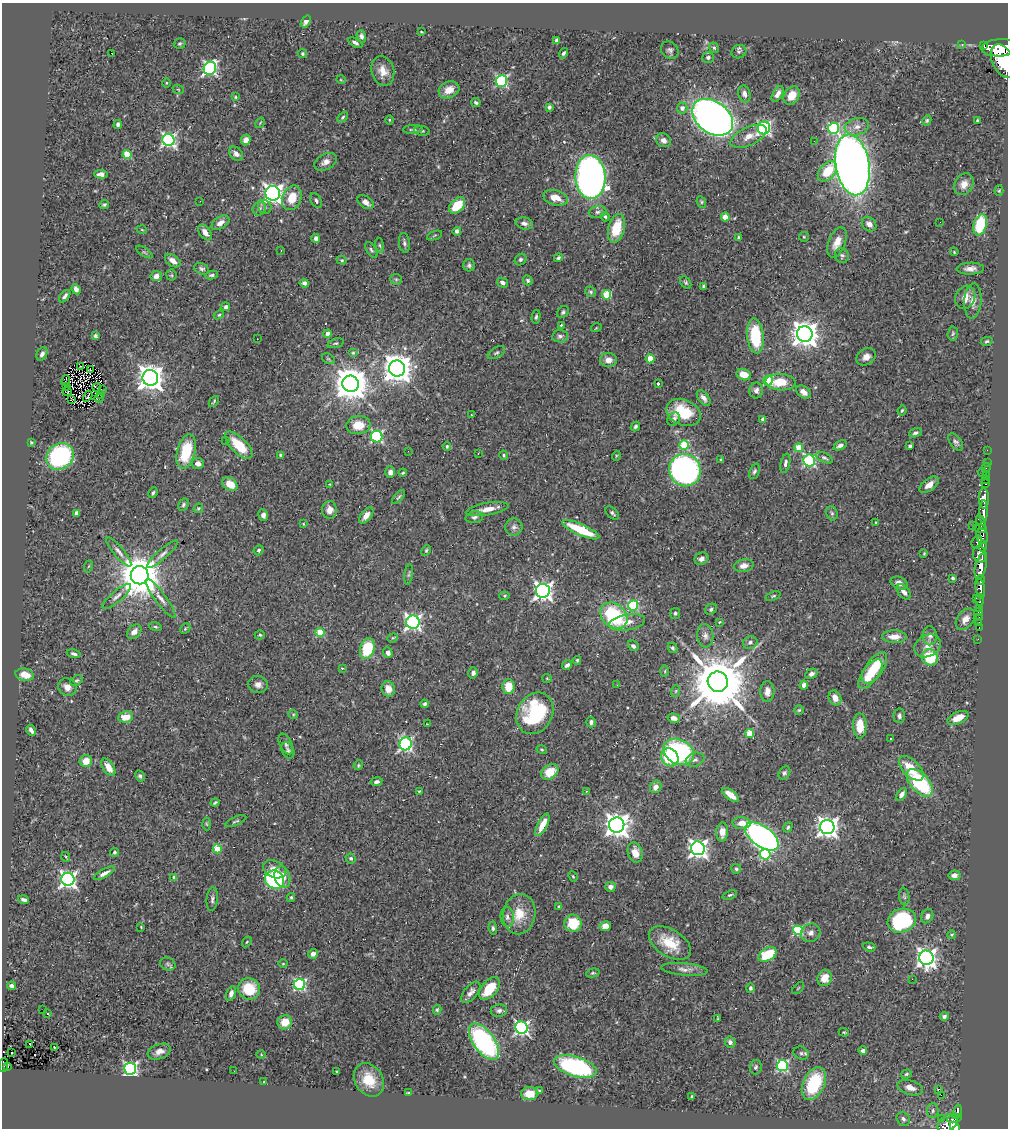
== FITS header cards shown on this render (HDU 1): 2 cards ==
NAXIS1  =                 1006
NAXIS2  =                 1126

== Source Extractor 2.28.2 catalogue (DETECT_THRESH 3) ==
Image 1006 x 1126 px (HDU 1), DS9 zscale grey, 1 PNG px = 1 image px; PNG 1010 x 1130 px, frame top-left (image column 1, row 1126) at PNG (2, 3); each listed source drawn as its Kron ellipse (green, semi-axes under 4 px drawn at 4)
Background 0.507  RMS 0.026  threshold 0.0772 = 3 sigma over >= 5 px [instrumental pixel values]
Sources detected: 446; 1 with non-positive FLUX_AUTO (blend fragments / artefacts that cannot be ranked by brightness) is neither listed nor drawn; the other 445 listed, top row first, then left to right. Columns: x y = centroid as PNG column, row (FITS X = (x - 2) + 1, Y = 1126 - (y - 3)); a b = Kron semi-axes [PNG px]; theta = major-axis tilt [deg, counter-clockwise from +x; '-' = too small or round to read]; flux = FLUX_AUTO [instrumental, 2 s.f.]
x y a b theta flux
306 21 6 4 56 7.5
421 32 4 3 - 1.5
361 36 6 4 -72 5.5
557 40 4 3 - 3.2
355 43 8 4 -28 4.9
180 44 6 5 - 3.1
962 44 2 2 - 8.1
983 46 3 2 - 33
714 48 5 4 - 3.2
1000 48 18 8 4 3300
670 50 9 8 - 5.3
739 52 7 6 - 4.4
111 53 3 2 - 24
564 53 5 4 - 3.9
303 54 4 4 - 2.8
708 57 6 5 - 3.2
1003 61 18 10 -63 4800
210 68 7 6 - 340
383 71 15 11 -73 22
341 80 5 3 - 1.4
501 81 6 5 - 240
166 83 5 3 - 1.6
178 89 6 3 -20 1.7
449 90 11 8 25 21
744 94 8 6 -75 7.5
778 94 9 4 59 11
792 95 10 7 56 29
235 97 3 3 - 1.5
476 103 5 3 - 3.2
549 107 4 3 - 3.4
682 108 5 5 - 9
343 117 6 4 49 2.6
713 117 22 16 -36 1200
389 120 5 3 - 1.8
927 120 5 4 - 3
977 120 3 2 - 1.9
260 123 6 3 56 1.7
118 124 5 3 - 4.9
857 127 12 8 15 13
764 128 6 6 - 360
833 128 5 5 - 160
413 129 10 4 4 3.9
422 131 7 5 -9 3.2
749 136 19 9 25 20
168 140 6 6 - 390
246 140 5 4 - 9.3
664 140 8 6 -27 9.2
814 141 2 2 - 3.8
127 154 4 4 - 64
236 154 8 5 -46 8
325 162 12 7 29 11
852 165 31 17 -80 1900
827 171 12 7 49 43
101 174 7 4 -3 8.1
590 177 22 15 -87 1200
964 184 11 9 59 15
999 191 5 4 - 2
273 193 7 7 - 900
292 198 13 9 68 32
556 198 12 7 -16 21
200 201 3 2 - 1.3
316 201 8 5 -64 4.5
366 202 9 5 -34 9.5
701 202 6 4 -63 2.5
104 205 5 4 - 2.6
457 205 9 6 44 52
265 207 7 6 - 4.8
259 209 7 6 - 5.5
598 212 9 6 11 5.1
605 217 5 4 - 3.6
725 217 4 4 - 33
940 222 2 2 - 1.3
220 223 10 6 33 10
524 223 9 6 -14 7.2
869 224 8 6 -47 12
980 225 11 6 75 89
616 228 14 8 75 55
142 230 5 3 - 1.6
457 231 4 4 - 7.9
205 232 9 5 -54 13
435 235 8 3 19 2.6
804 237 5 4 - 1.9
316 238 4 3 - 7.5
738 238 3 3 - 2.1
837 242 16 8 69 20
404 243 10 5 -83 4.6
380 245 7 4 -81 3
371 250 9 4 -58 3.7
281 251 2 2 - 0.97
144 252 9 4 -33 3
954 252 4 3 - 1.7
842 255 7 7 - 4.2
558 258 5 3 - 3.5
521 259 6 5 - 3.8
342 260 5 4 - 2
173 261 9 5 -35 12
469 265 6 6 - 3.9
201 269 8 5 -22 4.5
970 269 13 6 1 12
171 275 5 5 - 2.2
212 275 6 3 8 3.9
156 276 6 5 - 10
396 279 6 5 - 2.8
528 280 5 4 - 3.1
686 282 7 5 -51 2.9
304 283 4 4 - 7.4
503 283 6 4 -30 6.1
704 286 4 3 - 3.4
76 289 5 4 - 8
591 292 5 5 - 3.3
607 295 4 4 - 77
65 296 7 4 52 4.9
965 297 12 9 66 18
973 301 18 8 86 15
226 307 4 4 - 4.7
563 312 6 5 - 3.8
219 315 5 4 - 2.4
536 317 7 4 79 2.9
561 325 3 3 - 1.7
596 328 5 3 - 1.3
327 334 4 4 - 15
805 334 8 7 - 2100
953 334 7 5 86 2.9
95 336 3 3 - 2.9
560 336 8 6 6 5.1
755 336 17 8 -84 89
257 339 2 2 - 0.74
987 341 6 4 12 2.7
335 343 8 4 15 2.9
353 353 5 4 - 2.1
496 353 9 5 30 3.7
42 354 7 5 63 5.9
866 357 10 8 34 11
328 359 7 5 -30 2.6
650 359 4 4 - 33
608 360 8 7 - 12
81 367 3 2 - 0.59
397 368 8 8 - 2700
90 369 3 2 - 1.9
744 375 7 5 -22 23
150 378 8 8 - 1800
66 381 5 2 - 0.13
768 381 5 4 - 110
781 382 15 8 -3 41
658 383 3 3 - 2.8
351 384 8 8 - 4100
66 386 3 2 - 1.3
97 387 4 2 - 0.67
102 390 3 2 - 1.4
756 390 8 7 - 8
67 391 4 2 - 0.86
804 392 8 5 -37 9.8
100 394 2 2 - 4.1
88 396 6 2 60 0.23
99 398 5 2 - 1.6
704 398 9 5 -53 7.5
72 400 3 2 - 0.7
214 401 6 3 49 2.2
902 410 5 3 - 2.2
683 412 18 12 -24 66
471 415 3 2 - 3.9
674 419 7 6 - 5.3
763 419 4 4 - 12
358 425 12 9 7 31
635 426 5 4 - 3.3
915 433 7 4 20 4.2
377 436 6 6 - 230
225 440 2 2 - 2.2
31 442 4 3 - 1.8
956 442 10 5 -52 4.8
239 445 17 8 -44 43
684 445 5 5 - 82
840 445 7 4 27 6.9
447 446 4 3 - 2.1
910 446 4 3 - 5
799 447 4 4 - 35
987 450 2 2 - 7.4
186 451 18 9 75 71
408 451 2 2 - 21
478 453 3 2 - 1.8
280 455 4 3 - 4
504 455 5 4 - 2.3
60 456 15 12 36 210
616 456 5 3 - 1.6
824 458 9 4 -26 4
721 459 3 3 - 1.9
809 460 6 6 - 240
987 462 2 2 - 5.7
785 463 10 4 77 6.4
198 464 6 5 - 9.6
986 468 4 2 - 9.3
685 470 16 15 - 610
754 471 8 5 69 3.9
390 472 6 5 - 7.9
403 473 4 3 - 2.2
982 473 4 2 - 45
986 475 4 2 - 6
986 479 3 2 - 14
230 484 8 6 -35 28
330 484 3 2 - 1.3
986 484 3 2 - 12
929 485 11 6 36 14
153 493 6 3 64 2.5
399 497 8 3 50 2.8
984 498 10 5 -89 1000
183 505 6 5 - 3.6
198 508 5 4 - 2.5
487 509 21 6 10 20
329 510 9 7 87 12
984 512 11 4 87 840
76 513 4 3 - 9.7
612 513 8 5 -44 3.8
832 513 7 5 -69 3.5
263 515 6 5 - 6.6
366 515 9 5 51 12
474 517 9 6 13 5
876 522 3 2 - 1.5
981 522 8 4 -67 260
303 524 4 3 - 1.6
972 526 3 2 - 4.5
514 527 8 8 - 8
980 529 7 3 -13 300
581 530 20 5 -24 72
982 536 7 6 - 320
977 542 7 5 72 150
983 546 5 3 - 250
259 550 5 4 - 3
426 550 6 4 63 2.3
119 552 18 5 -50 9.1
924 553 3 2 - 1.6
162 554 20 5 41 9.1
980 554 8 6 -74 800
701 559 7 6 - 8.8
89 566 6 4 70 2.2
744 566 10 6 10 10
981 567 13 5 77 1900
409 574 10 3 81 3
140 575 9 9 - 6600
953 578 4 3 - 3.3
981 580 5 3 - 320
899 583 9 6 -24 12
980 588 10 4 -79 850
543 591 7 7 - 730
904 592 9 5 -50 8.7
117 596 18 5 40 9.2
505 596 5 4 - 2.2
773 596 8 3 21 2.3
161 598 24 5 -54 12
976 598 2 2 - 26
980 600 6 3 87 77
633 605 5 5 - 110
979 608 3 3 - 78
711 609 6 5 - 4.5
979 612 4 2 - 9.8
675 613 5 5 - 3.1
614 616 15 11 -41 150
979 617 3 2 - 17
965 619 12 8 51 12
413 622 6 6 - 510
627 622 18 8 10 18
719 622 3 3 - 1.9
979 622 2 2 - 5.8
155 627 6 4 -18 2.5
979 628 3 2 - 15
185 629 6 4 46 2.4
134 632 8 6 47 11
320 632 4 4 - 66
260 635 5 4 - 2.4
705 636 12 8 -84 8.8
930 636 9 7 90 7.3
894 637 12 6 -1 16
393 638 5 4 - 2.5
978 639 2 2 - 4.9
750 642 7 6 - 5.2
633 646 6 4 -43 4.6
928 646 14 10 28 16
673 648 5 4 - 3.1
367 649 10 7 72 82
388 653 5 4 - 7.7
74 654 7 4 -16 4.3
930 657 8 8 - 66
577 660 4 3 - 2.8
567 665 5 3 - 5
342 668 3 3 - 1.3
875 668 18 8 55 62
665 671 6 4 89 2.1
473 673 5 5 - 6
811 674 6 5 - 6.5
870 674 17 8 54 44
25 675 9 6 -12 20
547 678 4 4 - 1.9
76 681 7 4 37 3
718 682 10 10 - 14000
258 685 10 8 -11 9.3
617 685 3 2 - 1.7
804 685 4 4 - 16
67 687 9 8 - 12
508 687 7 6 - 33
388 689 8 6 -73 18
676 691 6 3 71 2.2
767 691 10 7 89 11
835 698 8 6 -62 14
425 704 4 3 - 3.4
799 710 5 4 - 2.1
535 713 22 17 61 150
293 714 5 3 - 1.8
899 716 7 6 - 5.1
126 717 7 5 9 23
674 718 6 4 -18 8.5
958 718 11 6 26 19
591 722 5 5 - 4.8
427 724 2 2 - 0.95
860 726 12 6 -89 34
31 730 6 3 -60 6.3
750 733 4 4 - 49
891 739 3 3 - 4.5
286 744 11 6 -65 5.4
406 744 6 6 - 370
288 750 8 6 -65 4.3
542 750 5 3 - 2
678 752 16 12 -27 240
670 757 9 8 - 79
695 760 9 6 18 6.3
86 761 6 6 - 21
358 765 5 4 - 2.3
108 767 10 5 -57 21
911 768 15 8 -45 39
550 772 9 6 38 41
784 773 7 5 57 3.7
140 776 6 4 -61 3.4
376 782 6 4 9 5.1
920 783 16 9 -47 140
656 787 6 5 - 9.4
419 791 3 2 - 1.5
586 791 2 2 - 0.99
902 794 7 4 56 8.6
731 795 9 4 -37 21
215 803 5 3 - 2.9
236 821 11 3 23 3
741 823 9 6 -2 16
207 824 6 4 -87 2.1
542 825 12 5 63 26
617 825 7 7 - 1600
788 827 5 4 - 2.9
827 827 7 7 - 1100
722 832 9 6 87 15
762 837 19 10 -36 720
698 848 7 6 - 820
217 849 4 4 - 47
114 852 4 4 - 3.4
635 853 10 7 -74 16
765 854 5 5 - 140
66 857 5 3 - 1.5
351 858 5 4 - 3.5
275 869 12 8 -25 17
736 869 5 5 - 3
104 873 12 4 29 7.7
954 875 6 5 - 7.9
573 876 5 4 - 1.8
174 877 4 3 - 7.7
282 877 11 8 -74 19
68 879 6 6 - 610
274 880 10 8 -34 160
610 887 5 5 - 7
730 895 7 4 19 3
904 896 9 5 -79 3.8
291 897 4 3 - 2.4
212 899 12 5 86 6
24 900 6 3 -15 4.9
559 907 4 3 - 4.1
519 914 20 16 80 38
927 916 7 5 64 6
507 917 10 6 -85 6.8
902 921 14 11 19 190
573 923 8 8 - 51
605 926 5 5 - 16
141 927 3 2 - 1.3
493 928 7 4 -84 3.7
798 930 5 4 - 150
811 933 10 9 - 8.8
952 935 4 4 - 2.3
247 942 6 4 58 2
670 943 23 13 -32 49
869 947 6 4 -18 3.5
313 954 5 5 - 6.2
768 954 10 6 30 63
926 958 7 7 - 950
168 964 8 6 -23 4.4
283 964 4 3 - 1.4
684 969 23 6 -5 11
593 973 7 4 14 2.5
825 978 8 7 - 24
912 979 2 2 - 77
300 985 5 5 - 270
11 986 4 4 - 5.3
490 988 13 7 50 48
750 988 4 4 - 3.1
798 988 7 2 45 1.7
249 989 11 10 - 63
471 992 12 6 50 8.9
231 994 7 4 72 7.6
43 1010 2 2 - 1.7
437 1010 5 4 - 2.5
499 1010 8 6 8 5.5
47 1013 2 2 - 1.3
944 1016 4 4 - 4.3
718 1019 4 3 - 1.5
285 1022 7 7 - 29
521 1028 6 6 - 430
844 1032 5 4 - 1.9
484 1042 21 10 -54 280
730 1042 5 5 - 5.1
30 1044 4 3 - 17
54 1047 3 2 - 1.3
863 1051 4 4 - 6.8
159 1052 12 7 21 12
12 1053 2 2 - 1.7
801 1053 8 6 -27 4
261 1054 4 4 - 1.6
3 1065 7 4 86 35
8 1066 3 2 - 9.3
575 1066 22 10 -17 230
782 1066 5 5 - 240
756 1067 7 6 - 4.4
130 1069 6 6 - 440
234 1071 3 2 - 1.8
337 1072 3 2 - 1.6
906 1074 5 4 - 2.4
369 1080 18 14 -56 42
264 1082 4 4 - 2
814 1084 17 10 66 110
910 1088 13 7 -18 12
939 1089 3 3 - 36
539 1090 4 4 - 1.9
408 1093 4 2 - 1.4
529 1094 8 6 0 25
941 1095 2 2 - 1300
692 1096 3 3 - 1.6
933 1111 7 5 87 4.1
957 1112 7 4 76 95
941 1118 2 2 - 8.5
903 1119 7 6 - 5.6
955 1119 7 4 11 180
948 1123 11 7 37 500
955 1127 6 4 -43 310
At the frame edge (FLAGS 8, measured only in part): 4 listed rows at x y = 1000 48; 1003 61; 3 1065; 955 1127
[1 non-positive-flux detection neither listed nor drawn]